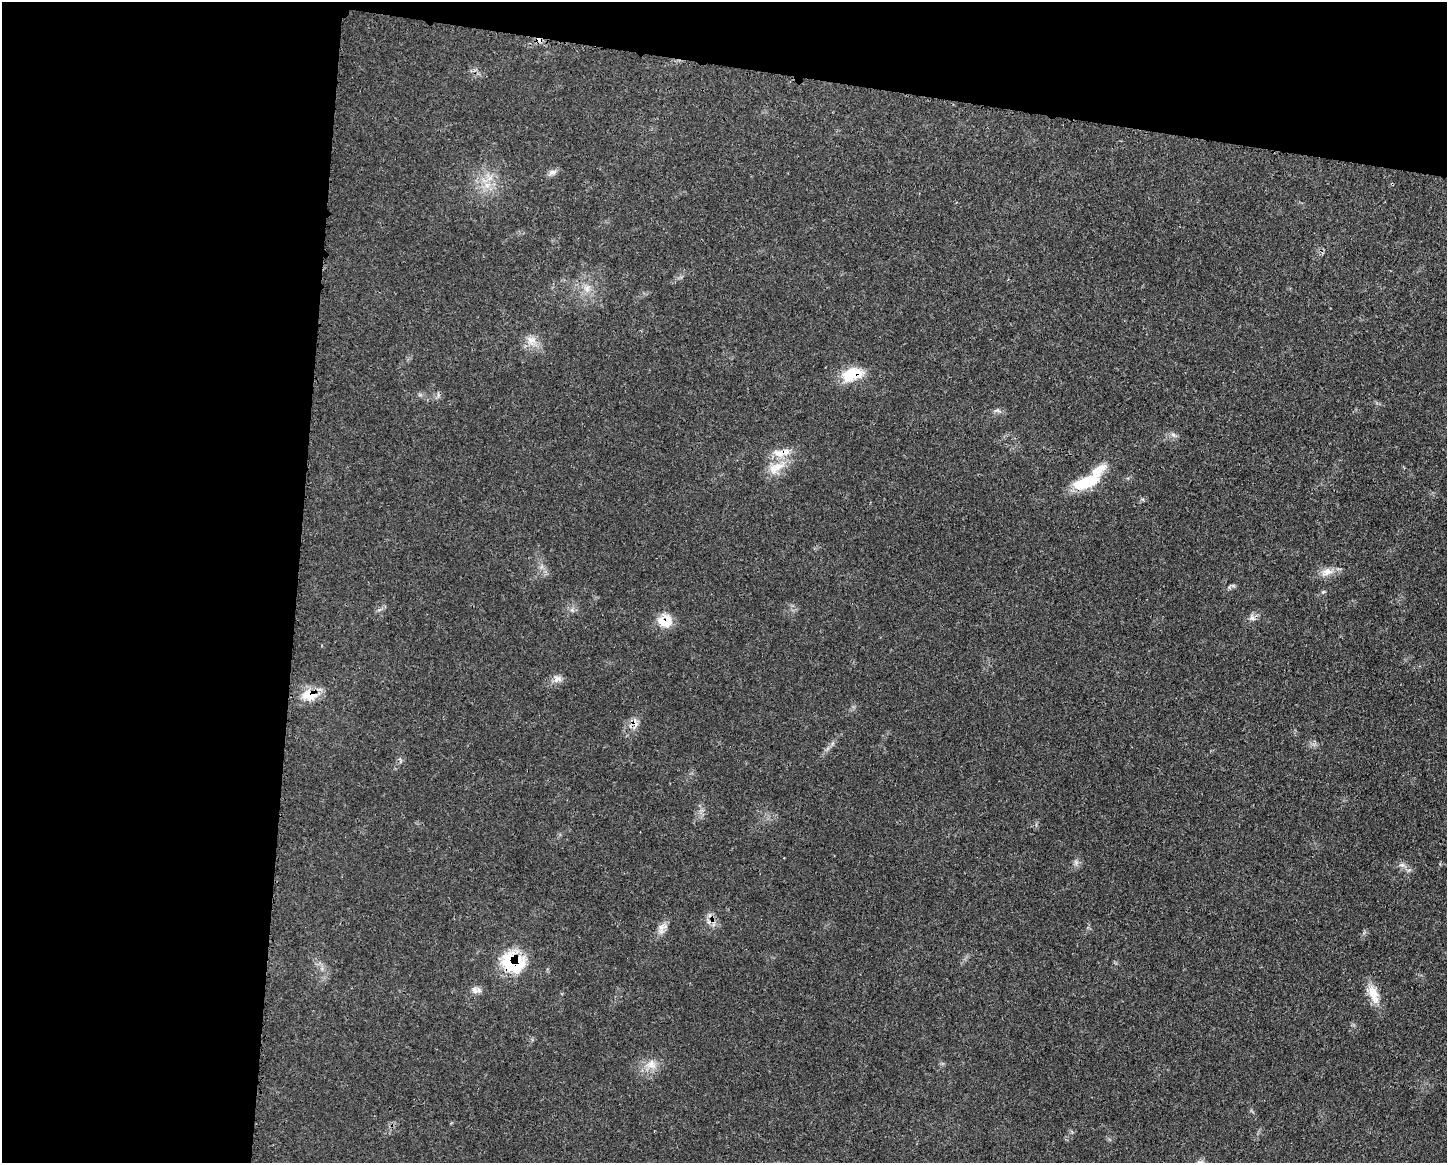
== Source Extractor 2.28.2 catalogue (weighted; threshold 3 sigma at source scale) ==
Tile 1 of 3 x 4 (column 1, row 1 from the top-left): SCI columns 122-1566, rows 3492-4652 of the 4688 x 4656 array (HDU 1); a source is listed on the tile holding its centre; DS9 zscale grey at full resolution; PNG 1449 x 1165 px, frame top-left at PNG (2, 2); no overlay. Shown black and unused: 26% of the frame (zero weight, under 3 of 4 exposures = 2% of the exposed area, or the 3 px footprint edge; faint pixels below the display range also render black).
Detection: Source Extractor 2.28.2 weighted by HDU 2 'WHT'; one run over the whole footprint, this tile lists its part. Background 0.0546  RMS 0.0033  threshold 0.0148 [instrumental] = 3 sigma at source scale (4.5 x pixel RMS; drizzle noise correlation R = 1.50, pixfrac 1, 0.05/0.05 arcsec/px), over >= 5 px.
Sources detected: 28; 1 inside a brighter object's white glare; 2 cosmic-ray / hot-pixel residue — not listed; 3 inside a brighter listed object's ellipse — not listed separately; the other 22 listed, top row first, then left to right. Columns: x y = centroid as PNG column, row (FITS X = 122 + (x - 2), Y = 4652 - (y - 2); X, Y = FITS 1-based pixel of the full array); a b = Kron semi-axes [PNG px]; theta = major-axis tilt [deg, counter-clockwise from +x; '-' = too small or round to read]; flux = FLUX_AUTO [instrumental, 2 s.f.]
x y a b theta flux
552 172 12 6 9 1.4
487 185 10 7 27 2.4
587 288 11 7 79 2.1
531 340 14 13 - 3.7
850 375 24 18 10 8.8
997 410 10 3 -11 0.69
1173 435 9 5 -27 0.98
776 468 27 13 29 6.5
1086 482 37 14 23 12
1327 572 18 10 19 3.4
1252 618 10 7 -51 1.3
663 623 21 11 -40 4
557 679 12 9 15 2
309 695 23 16 -3 6.5
635 723 14 8 -63 2.3
1076 862 7 4 -71 0.75
1402 865 8 6 -11 1.2
662 928 17 10 54 2.5
513 962 30 23 -26 18
474 990 12 8 -54 1.6
1373 994 28 12 -68 5.4
651 1064 15 14 - 4
Overlapping masked pixels (flux is a lower limit): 5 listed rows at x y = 850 375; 663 623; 309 695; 635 723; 513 962